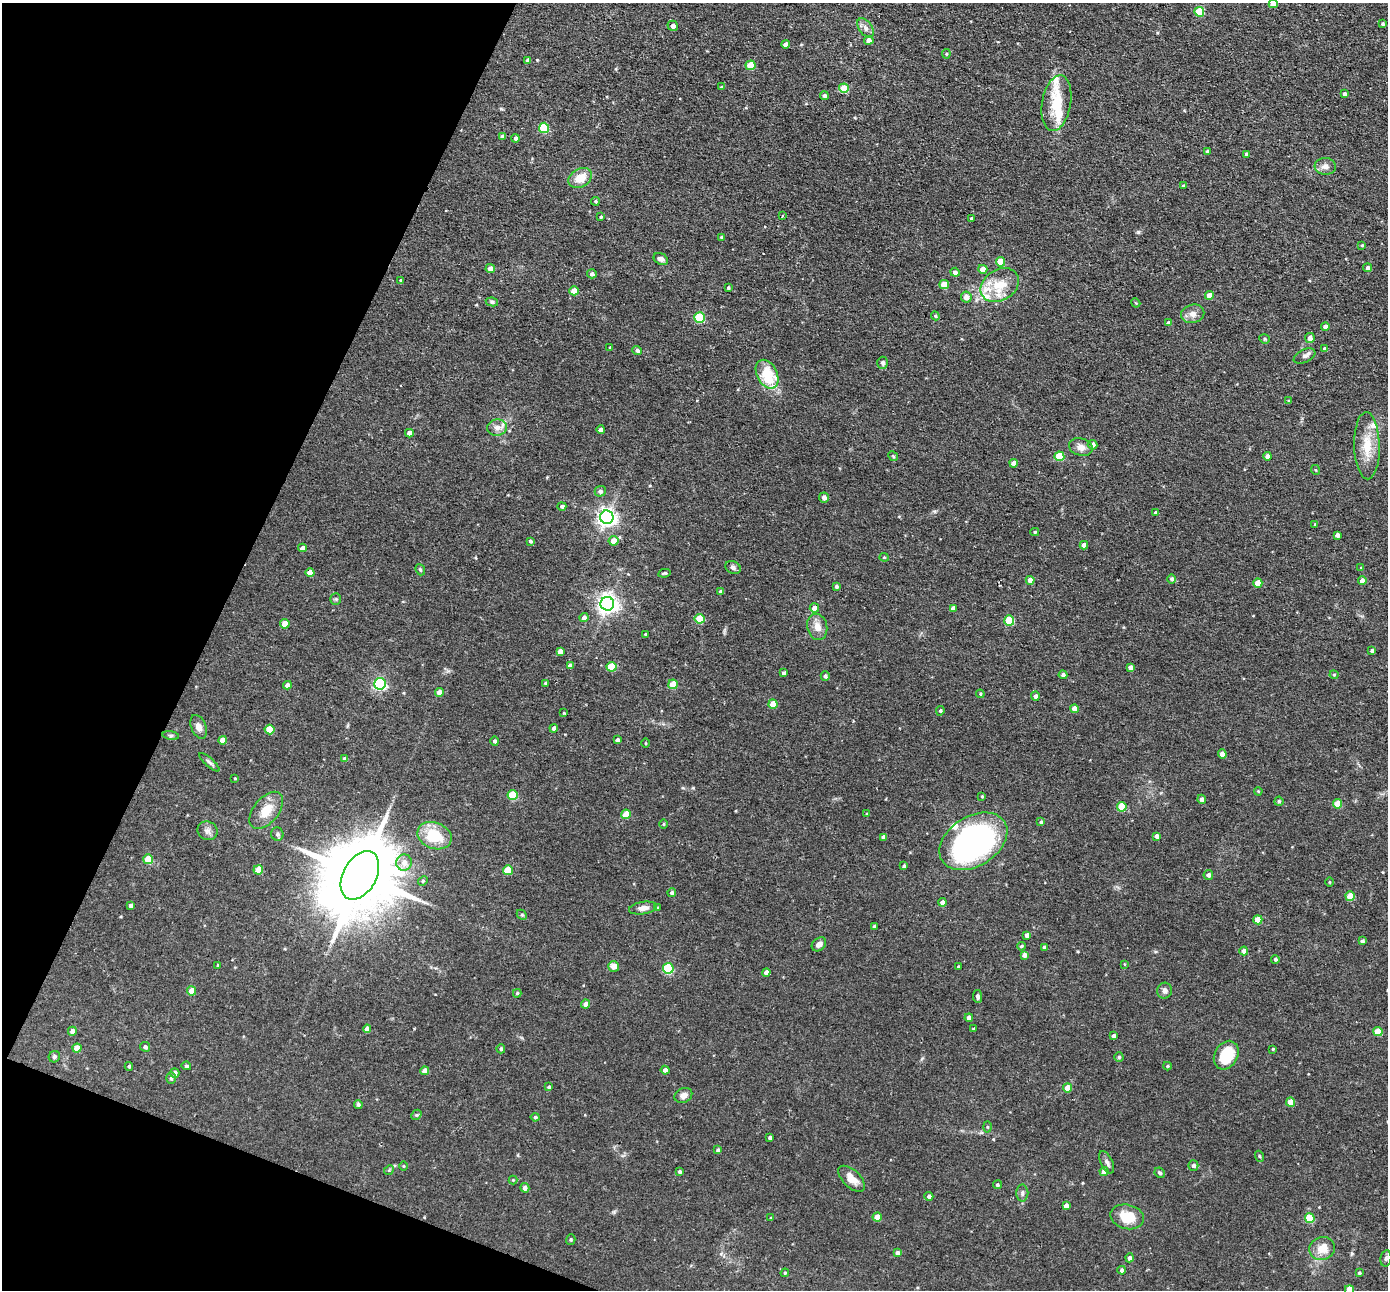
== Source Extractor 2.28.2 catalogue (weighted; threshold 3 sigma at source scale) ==
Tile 9 of 4 x 4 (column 1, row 3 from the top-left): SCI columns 1-1386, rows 1424-2711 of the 5543 x 5555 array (HDU 1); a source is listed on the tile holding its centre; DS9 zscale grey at full resolution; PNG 1390 x 1292 px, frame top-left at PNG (2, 3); each listed source drawn as its Kron ellipse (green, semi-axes under 4 px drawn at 4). Shown black and unused: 19% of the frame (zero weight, under 2 of 3 exposures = <1% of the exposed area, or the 3 px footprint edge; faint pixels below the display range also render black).
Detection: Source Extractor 2.28.2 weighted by HDU 2 'WHT'; one run over the whole footprint, this tile lists its part. Background 0.0581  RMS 0.0075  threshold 0.0338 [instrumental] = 3 sigma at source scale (4.5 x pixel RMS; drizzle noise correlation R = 1.50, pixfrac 1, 0.05/0.05 arcsec/px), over >= 5 px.
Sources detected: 255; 1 inside a brighter object's white glare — neither listed nor drawn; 5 inside a brighter listed object's ellipse — not listed separately; the other 249 listed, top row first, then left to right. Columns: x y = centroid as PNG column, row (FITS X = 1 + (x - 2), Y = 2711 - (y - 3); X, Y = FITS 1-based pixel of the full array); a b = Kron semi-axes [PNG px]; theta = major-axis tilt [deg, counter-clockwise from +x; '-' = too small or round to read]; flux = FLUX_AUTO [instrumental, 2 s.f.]
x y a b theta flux
1273 4 4 4 - 5.3
1199 12 5 5 - 31
1382 24 3 3 - 1.2
673 26 5 5 - 2.9
865 28 11 6 -53 3.6
869 40 5 4 - 4.7
786 44 4 4 - 3.6
946 54 4 4 - 0.86
528 60 4 4 - 3
751 65 5 5 - 17
721 87 4 3 - 0.7
844 88 5 4 - 20
1344 94 4 4 - 2.1
824 96 4 4 - 1.7
1056 103 28 14 80 23
544 128 5 5 - 35
503 136 4 4 - 2.2
515 138 4 4 - 2.1
1207 151 3 3 - 1.4
1247 154 4 4 - 2.8
1325 166 11 8 -5 3.9
580 178 12 9 30 12
1183 186 4 3 - 1.3
595 201 4 4 - 1.2
782 216 3 2 - 0.61
601 217 4 3 - 0.8
971 218 4 4 - 0.98
722 237 4 4 - 1.4
1362 245 4 3 - 0.62
661 259 7 5 -26 2.7
1000 262 5 4 - 14
1367 268 4 4 - 1.8
490 269 5 4 - 4.1
983 269 4 4 - 7.1
955 272 5 4 - 2.5
592 274 5 4 - 2
401 280 4 3 - 1
944 285 4 4 - 14
1000 285 20 15 31 19
728 288 3 3 - 0.91
574 291 4 4 - 9.6
1209 295 4 4 - 7.1
966 297 5 5 - 5.3
492 302 6 4 -11 1.3
1136 303 4 3 - 0.68
1193 314 11 9 11 4.7
935 316 4 4 - 1.1
699 317 5 5 - 41
1168 323 4 4 - 1.8
1325 327 4 4 - 2.6
1310 338 5 5 - 3.6
1264 339 5 4 - 1.1
610 348 3 3 - 1.1
1325 349 4 4 - 2.8
637 351 5 4 - 1.9
1304 356 11 6 26 2.7
883 363 6 5 - 1.9
767 374 15 10 -63 25
1289 401 3 3 - 1.1
497 428 10 8 2 4.8
601 430 4 4 - 2.9
409 433 4 4 - 4
1093 445 5 4 - 3.9
1367 446 33 12 -89 18
1081 447 12 8 -18 5
893 456 5 4 - 0.96
1059 456 5 5 - 22
1267 456 4 4 - 3.1
1014 463 4 4 - 5
1316 470 5 3 - 0.68
600 491 5 5 - 2.4
824 498 5 5 - 3.8
562 506 4 4 - 1.9
1156 513 4 3 - 1.8
607 517 7 6 - 350
1315 524 4 3 - 0.67
1035 532 4 3 - 0.96
1337 535 4 4 - 2.4
530 541 4 3 - 1.5
614 541 5 5 - 8.6
1084 545 4 4 - 4.1
302 548 4 4 - 3.1
884 557 4 4 - 0.83
733 567 8 6 -24 1.9
1361 568 4 3 - 0.69
420 570 6 4 -68 1
310 573 4 4 - 6.2
664 573 6 3 11 1.2
1172 579 4 4 - 1.7
1030 580 4 4 - 6.5
1362 581 4 4 - 4.1
1258 583 4 4 - 13
836 586 3 3 - 1.5
720 591 4 4 - 1.7
336 599 5 5 - 1.1
607 604 7 7 - 420
814 608 4 4 - 5.6
953 608 4 4 - 2.8
584 618 4 4 - 3.3
699 619 5 5 - 22
1009 620 5 5 - 31
285 624 4 4 - 10
817 627 13 10 -78 6.9
645 634 3 3 - 0.56
560 651 4 4 - 4.5
1372 651 3 3 - 1.8
570 666 4 4 - 3.4
611 667 5 5 - 22
1130 667 4 4 - 3.5
783 673 3 3 - 1.7
1063 675 4 4 - 2.3
1334 675 4 4 - 0.89
825 676 5 4 - 1.7
546 683 3 3 - 1.2
380 684 6 5 - 120
673 684 5 4 - 16
287 685 4 4 - 3.4
439 692 4 4 - 4.8
980 694 4 4 - 0.74
1035 696 4 4 - 2.5
773 704 4 4 - 15
1075 709 4 4 - 8
940 711 5 4 - 1.1
564 713 3 3 - 0.67
199 727 12 7 -68 4.5
554 728 4 4 - 2.6
270 729 5 5 - 16
171 735 8 4 -8 1.4
223 740 4 4 - 7.3
617 740 4 4 - 2.2
495 741 4 4 - 1.6
645 743 4 3 - 0.73
1222 754 4 4 - 6.3
345 759 4 4 - 3.9
209 762 13 4 -42 2.1
235 778 4 3 - 0.65
1258 791 4 3 - 0.75
513 795 5 5 - 27
982 796 3 3 - 0.85
1202 799 4 4 - 2.2
1279 801 4 4 - 1.2
1337 804 4 4 - 13
1122 807 5 5 - 20
266 810 22 12 50 14
626 814 5 4 - 14
867 814 4 4 - 1.1
1041 822 4 4 - 1.2
663 824 5 3 - 0.73
208 831 10 9 - 3.6
277 834 7 6 - 2
434 836 18 13 -21 25
1157 836 4 4 - 3
884 837 4 4 - 4
973 841 37 25 32 210
148 859 5 5 - 18
404 862 8 8 - 6.1
904 866 4 4 - 1.1
258 870 4 4 - 13
508 870 5 5 - 20
360 875 26 16 61 10000
1208 875 5 4 - 2.3
423 881 5 4 - 0.99
1329 882 5 3 - 0.66
672 893 4 4 - 1.7
1350 896 5 4 - 18
942 902 4 4 - 3.1
131 905 3 3 - 2.4
643 908 14 6 8 4
657 908 4 3 - 1
522 915 6 4 -43 1
1258 920 4 4 - 13
874 926 4 3 - 1.6
1027 935 4 4 - 3.6
1362 941 4 3 - 1.3
819 944 8 6 41 3.5
1021 946 4 4 - 1.1
1044 947 4 3 - 1.9
1244 951 4 4 - 3.2
1024 955 4 4 - 3.1
1275 959 4 4 - 1.5
1125 964 4 3 - 0.54
218 965 3 3 - 0.91
614 966 5 5 - 4.6
958 967 3 2 - 0.82
668 968 5 5 - 54
766 972 4 4 - 3.6
191 991 4 4 - 8.6
1165 991 8 7 - 2.7
517 993 4 4 - 1.2
977 996 6 4 -81 1.8
586 1004 4 4 - 3.8
969 1018 4 4 - 3.6
974 1028 3 3 - 1.6
367 1029 4 4 - 4.3
72 1031 4 4 - 3.7
1378 1032 5 4 - 16
1114 1036 4 3 - 2.2
145 1047 5 4 - 1.8
77 1048 4 4 - 8.1
501 1049 4 4 - 1.3
1273 1049 3 2 - 0.72
1226 1055 15 11 61 27
54 1057 6 5 - 1.5
1119 1057 4 4 - 1.2
129 1066 4 4 - 1.4
186 1066 5 4 - 1.3
1168 1066 4 4 - 0.9
665 1070 4 4 - 3
425 1071 4 4 - 5.6
175 1073 5 4 - 3
171 1078 5 5 - 1.7
549 1087 3 3 - 1.3
1068 1088 4 4 - 10
683 1095 9 7 25 4.1
1291 1102 4 4 - 13
358 1104 4 4 - 1.5
416 1115 6 4 42 1
535 1117 4 4 - 1.4
987 1127 5 3 - 0.83
770 1137 4 3 - 1.7
718 1150 4 3 - 1.4
1259 1156 5 3 - 0.78
1107 1162 12 6 -65 2.6
404 1166 5 3 - 0.62
1193 1166 5 5 - 2.2
389 1170 5 4 - 0.93
679 1172 4 4 - 1.3
1104 1172 4 4 - 6.3
1160 1173 5 4 - 1.3
852 1179 16 8 -43 8.7
513 1180 4 4 - 0.63
997 1185 4 4 - 1.4
525 1188 5 4 - 2.9
1022 1193 8 6 90 2.2
929 1196 4 4 - 2
1066 1206 4 4 - 3.6
877 1217 4 4 - 8.6
1127 1217 17 12 -14 18
771 1218 3 3 - 0.98
1310 1218 5 5 - 25
571 1240 5 4 - 0.99
1322 1249 13 11 23 11
898 1253 4 4 - 2.5
1129 1258 4 4 - 2.5
1386 1258 8 5 80 1.6
1122 1270 4 4 - 2.1
785 1273 4 4 - 0.85
1359 1273 4 3 - 1.1
1349 1290 4 4 - 11
Isophote crosses this tile's border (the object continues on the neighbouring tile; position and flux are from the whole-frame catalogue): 2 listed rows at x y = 1273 4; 1349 1290
Unlisted compact peaks at least as high as the median listed source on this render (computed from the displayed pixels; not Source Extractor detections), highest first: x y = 1138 232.